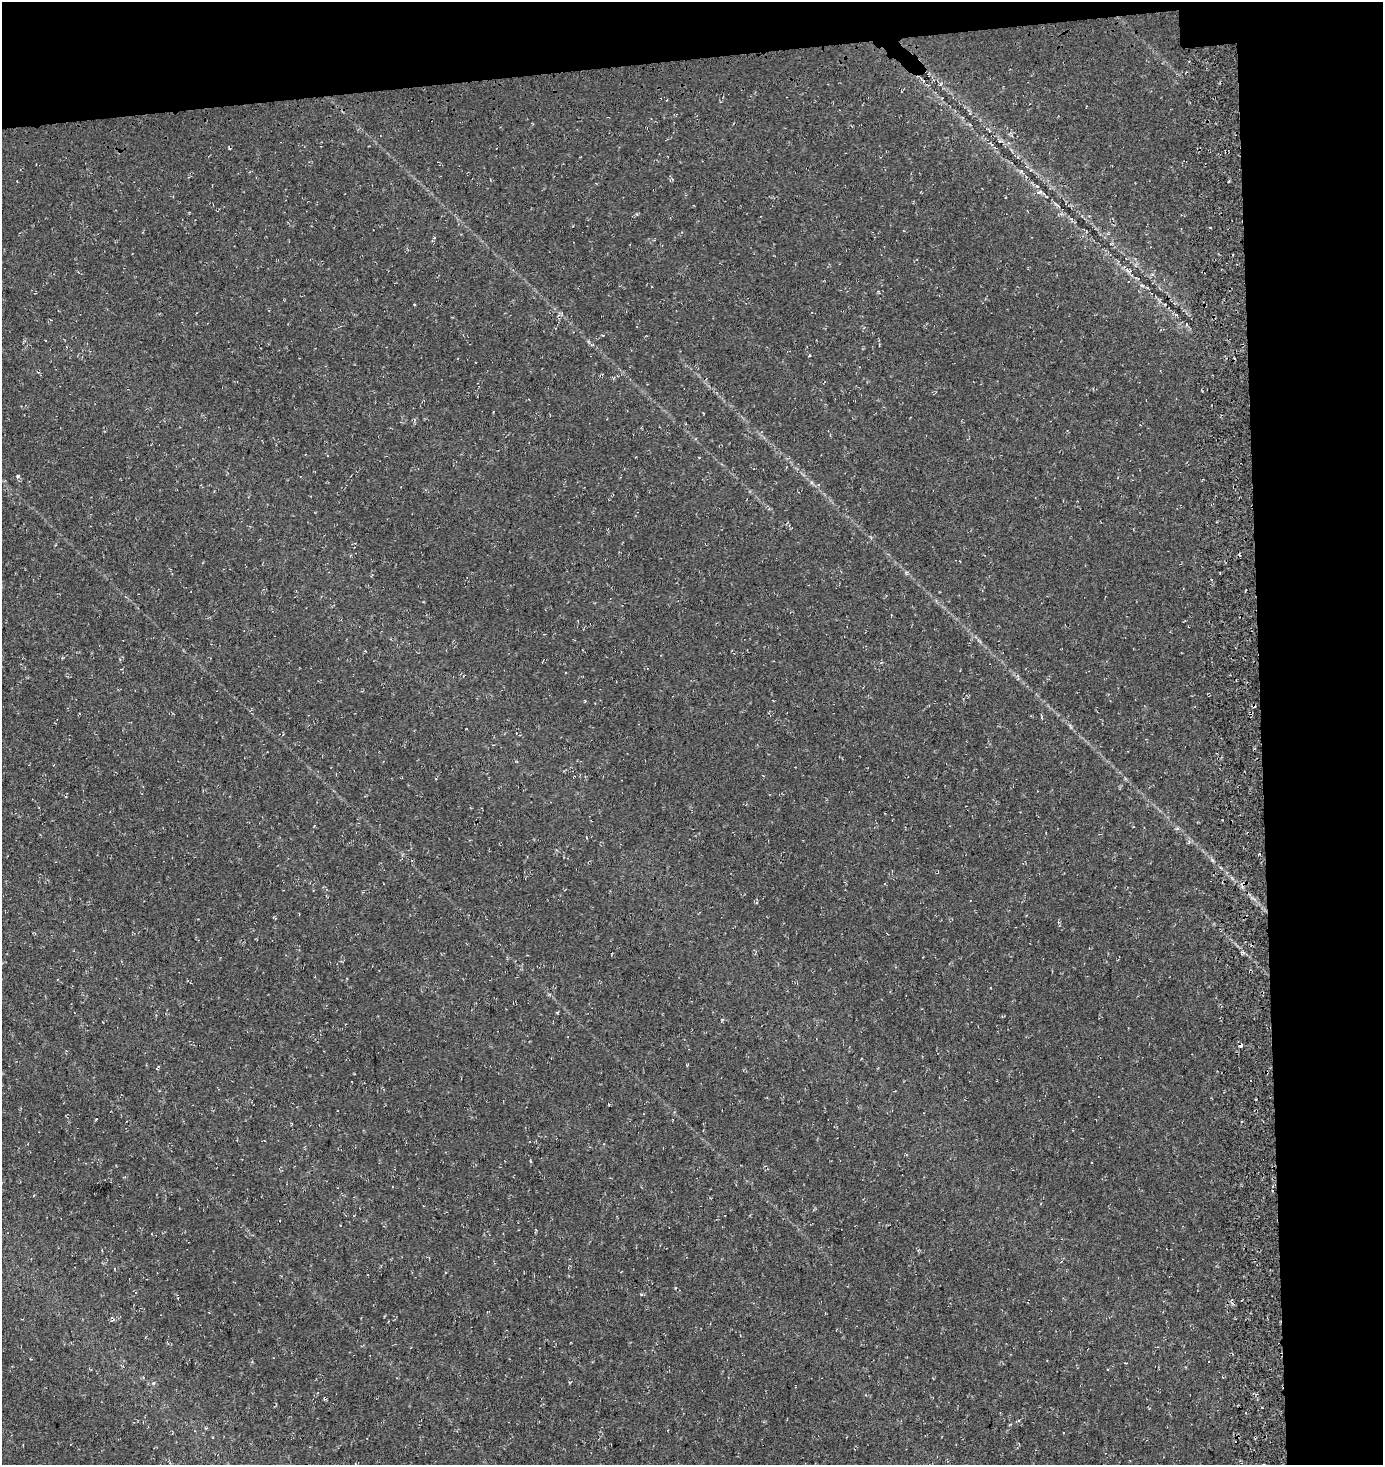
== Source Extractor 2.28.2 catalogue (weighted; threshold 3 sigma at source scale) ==
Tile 3 of 3 x 3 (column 3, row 1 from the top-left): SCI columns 2941-4321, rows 3096-4558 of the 4461 x 4729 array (HDU 1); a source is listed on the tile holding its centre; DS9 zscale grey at full resolution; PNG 1385 x 1467 px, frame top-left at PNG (2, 2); no overlay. Shown black and unused: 13% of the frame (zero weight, under 3 of 4 exposures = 13% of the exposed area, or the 3 px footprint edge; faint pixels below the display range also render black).
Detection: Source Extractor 2.28.2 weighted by HDU 2 'WHT'; one run over the whole footprint, this tile lists its part. Background 0.0444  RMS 0.0046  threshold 0.0206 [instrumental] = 3 sigma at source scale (4.5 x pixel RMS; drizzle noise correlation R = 1.50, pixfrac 1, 0.0396/0.0396 arcsec/px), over >= 5 px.
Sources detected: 28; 6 cosmic-ray / hot-pixel residue — not listed; the other 22 listed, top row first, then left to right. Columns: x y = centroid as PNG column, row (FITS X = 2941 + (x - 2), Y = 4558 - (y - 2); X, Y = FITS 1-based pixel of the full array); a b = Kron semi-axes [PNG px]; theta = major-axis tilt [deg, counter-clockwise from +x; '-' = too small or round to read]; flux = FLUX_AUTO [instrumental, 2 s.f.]
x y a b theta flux
1021 171 6 5 - 0.95
1229 181 3 3 - 0.45
1037 186 6 4 -17 0.66
1039 192 8 5 25 1.1
1056 204 9 3 -44 0.9
1128 271 11 5 -44 1.7
414 304 4 2 - 0.36
588 341 5 4 - 0.6
592 344 6 3 19 0.5
18 476 5 5 - 0.96
907 572 6 4 18 0.61
585 701 5 3 - 0.33
1041 718 6 3 -71 0.47
586 837 4 2 - 0.31
722 1019 5 3 - 0.42
1240 1045 5 4 - 1.2
96 1119 3 3 - 0.28
291 1124 4 2 - 0.41
530 1161 4 3 - 0.52
178 1298 3 2 - 0.41
825 1313 3 2 - 0.34
153 1383 5 4 - 0.61
Overlapping masked pixels (flux is a lower limit): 1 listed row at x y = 1240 1045
Unlisted compact peaks at least as high as the median listed source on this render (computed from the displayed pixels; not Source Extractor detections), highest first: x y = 1212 860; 641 1294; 1177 828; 557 1013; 1070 726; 810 355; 1142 285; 811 482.